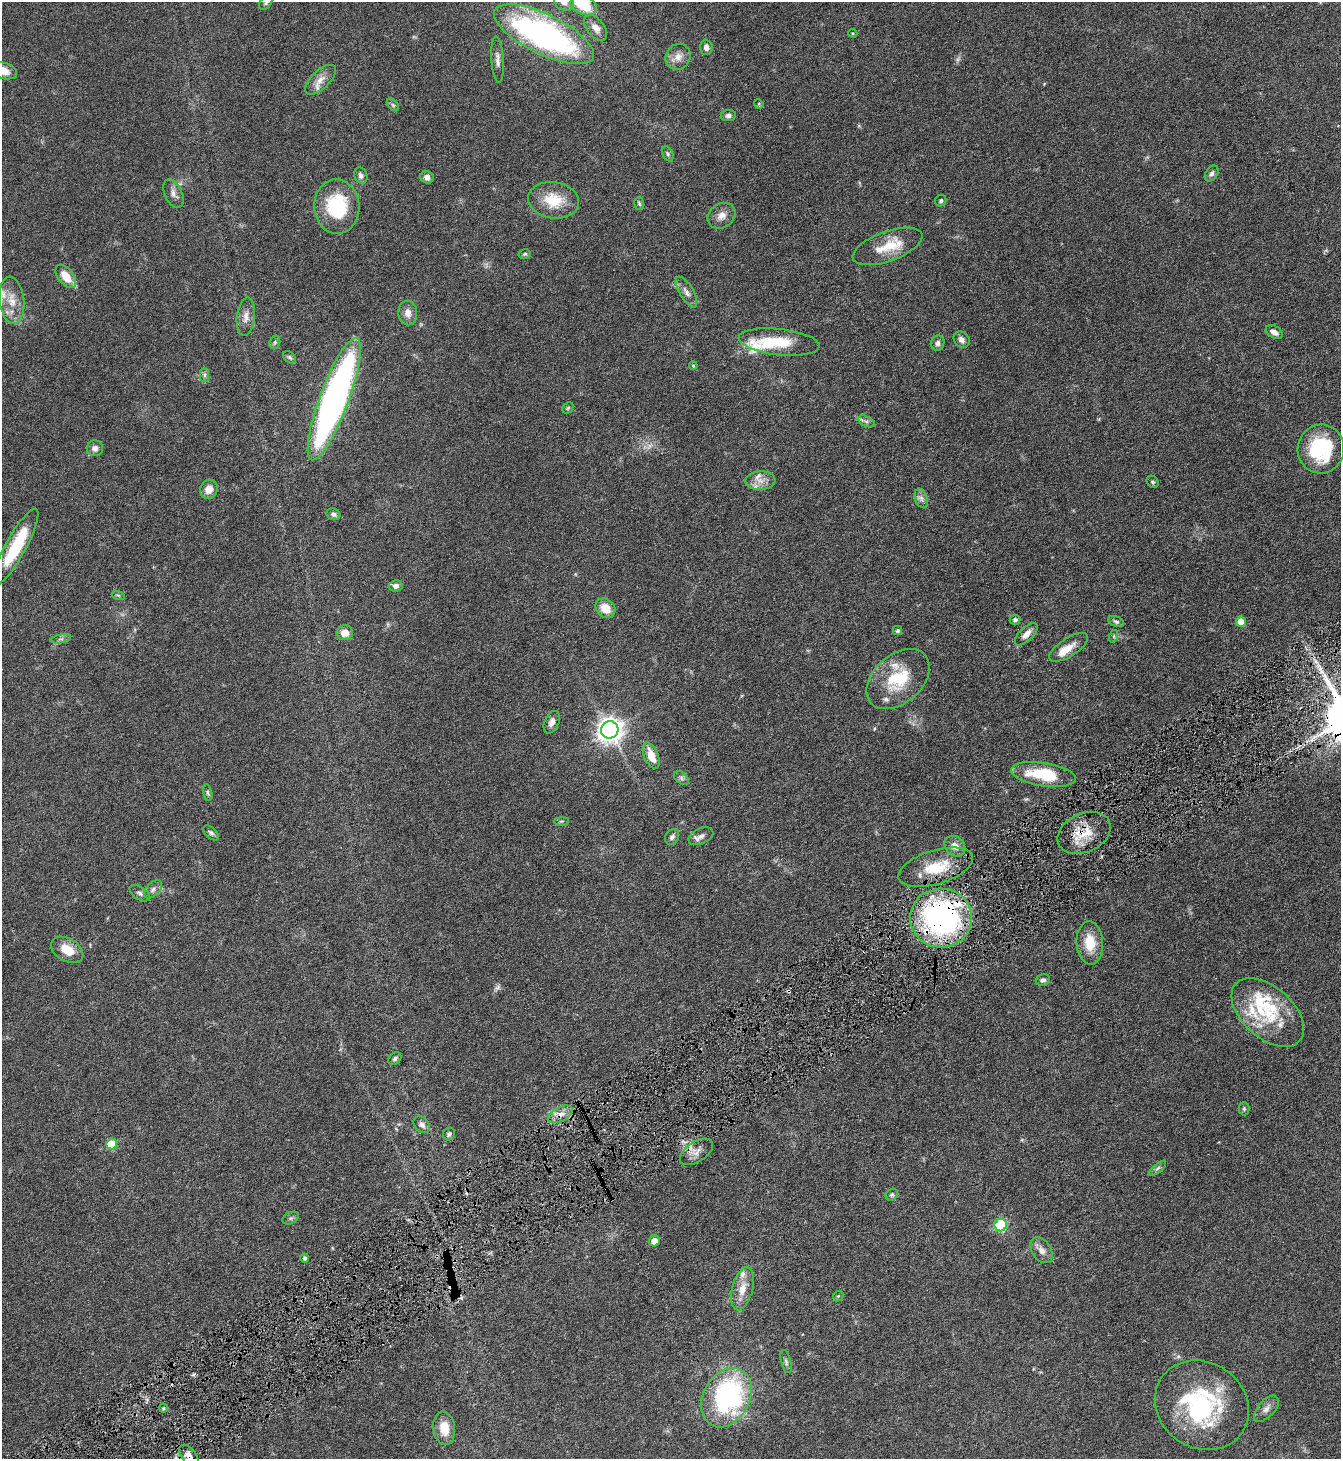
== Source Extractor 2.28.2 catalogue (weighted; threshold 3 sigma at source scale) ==
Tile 7 of 4 x 4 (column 3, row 2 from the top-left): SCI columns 2833-4171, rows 2916-4372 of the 5801 x 5832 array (HDU 1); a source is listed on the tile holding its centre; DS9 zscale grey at full resolution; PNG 1343 x 1461 px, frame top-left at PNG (2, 2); each listed source drawn as its Kron ellipse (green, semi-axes under 4 px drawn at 4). Shown black and unused: <1% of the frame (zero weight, under 4 of 8 exposures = <1% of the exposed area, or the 3 px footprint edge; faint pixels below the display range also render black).
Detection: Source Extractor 2.28.2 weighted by HDU 2 'WHT'; one run over the whole footprint, this tile lists its part. Background 0.082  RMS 0.0034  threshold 0.0137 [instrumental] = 3 sigma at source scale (4.09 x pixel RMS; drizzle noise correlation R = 1.36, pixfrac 0.8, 0.05/0.05 arcsec/px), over >= 5 px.
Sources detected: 126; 3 too faint to see at this stretch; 3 inside a brighter object's white glare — neither listed nor drawn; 14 inside a brighter listed object's ellipse — not listed separately; the other 106 listed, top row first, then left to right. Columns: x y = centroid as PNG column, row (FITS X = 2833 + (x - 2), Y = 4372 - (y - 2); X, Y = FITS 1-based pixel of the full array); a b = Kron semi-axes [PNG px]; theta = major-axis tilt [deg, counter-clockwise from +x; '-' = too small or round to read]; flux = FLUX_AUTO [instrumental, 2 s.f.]
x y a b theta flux
564 2 10 8 -36 2
266 3 8 5 52 0.65
584 5 14 9 -23 10
595 28 15 8 -53 2.5
853 33 5 4 - 0.32
544 34 55 20 -26 92
706 47 8 6 -88 1.3
678 57 13 12 - 2.6
498 60 23 6 -86 1.8
3 70 15 8 -17 3.8
320 80 19 9 43 2.8
759 104 5 4 - 0.34
393 105 7 4 -46 0.59
728 115 7 5 7 0.96
668 154 8 5 -62 0.68
1212 173 8 6 55 0.93
361 175 8 6 -65 1.2
427 177 7 6 - 1.7
173 193 15 8 -65 1.9
554 200 26 18 -9 8.9
941 201 6 5 - 0.58
639 203 6 4 -73 0.5
337 207 27 22 -87 19
721 216 15 12 33 2.7
888 246 37 15 20 8.4
525 254 6 4 17 0.47
66 276 13 7 -52 4.7
686 292 17 7 -59 1.9
12 300 24 12 -83 5.4
408 313 12 9 -87 2.5
246 317 19 9 83 2.5
1274 332 9 6 -30 1.9
962 340 9 7 -53 1.5
275 342 7 5 74 0.57
779 342 40 13 -6 11
938 343 7 6 - 1.1
290 357 7 5 -40 0.58
693 366 4 3 - 0.35
205 375 7 4 -90 0.59
334 399 65 14 70 150
568 408 6 5 - 0.41
866 421 9 5 -25 0.82
95 448 8 8 - 1.4
1321 449 24 23 - 22
760 481 15 9 3 2.7
1153 482 7 5 -51 0.56
209 489 10 8 62 2.7
921 498 10 6 -71 1.2
333 514 7 5 -22 0.98
16 547 43 10 61 16
396 586 7 6 - 1.4
118 595 6 4 -18 0.45
605 608 11 8 -44 4.9
1015 620 5 5 - 0.67
1116 622 8 5 -25 0.63
1241 622 5 5 - 4.7
898 630 4 4 - 0.69
345 633 8 7 - 3.1
1026 634 14 6 44 2.3
1114 636 6 4 72 0.47
61 639 10 3 10 0.58
1069 647 22 9 33 3.5
898 679 36 24 41 15
552 722 12 7 66 1.5
610 730 9 8 - 290
651 756 14 7 -67 5.1
1043 774 33 11 -8 14
681 778 8 5 -38 0.73
208 793 8 4 -77 0.58
561 821 7 4 0 0.46
211 833 9 5 -43 0.81
1084 833 28 19 25 8.2
701 836 13 7 25 1.5
672 837 8 6 55 0.97
955 846 11 9 -43 2.5
936 867 38 17 17 11
153 889 11 6 45 1.2
140 893 11 6 -33 1
941 918 31 29 -1 85
1090 943 21 13 -86 7.1
67 950 17 11 -30 4.9
1043 980 7 6 - 0.82
1268 1013 43 25 -41 17
395 1059 7 5 40 0.67
1244 1109 6 5 - 0.49
560 1114 13 7 27 2.3
422 1125 9 7 -46 1.3
449 1134 6 6 - 0.75
111 1144 5 5 - 10
696 1152 19 10 34 2.6
1158 1168 10 4 40 0.74
892 1195 6 5 - 0.58
291 1218 9 5 26 0.71
1001 1225 6 6 - 25
654 1241 5 5 - 3.1
1042 1250 14 9 -57 2.1
305 1258 4 4 - 0.56
742 1289 22 10 75 4.5
838 1296 5 4 - 0.37
786 1362 12 5 -75 0.8
726 1398 31 23 61 57
1202 1405 49 42 -35 37
163 1408 5 3 - 0.31
1266 1409 16 8 48 1.9
444 1428 17 11 -82 4.8
189 1456 13 7 -54 2.4
Overlapping masked pixels (flux is a lower limit): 4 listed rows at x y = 1084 833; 941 918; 560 1114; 189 1456
Isophote crosses this tile's border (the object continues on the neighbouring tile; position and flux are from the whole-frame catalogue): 5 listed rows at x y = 564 2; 266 3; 584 5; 3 70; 189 1456